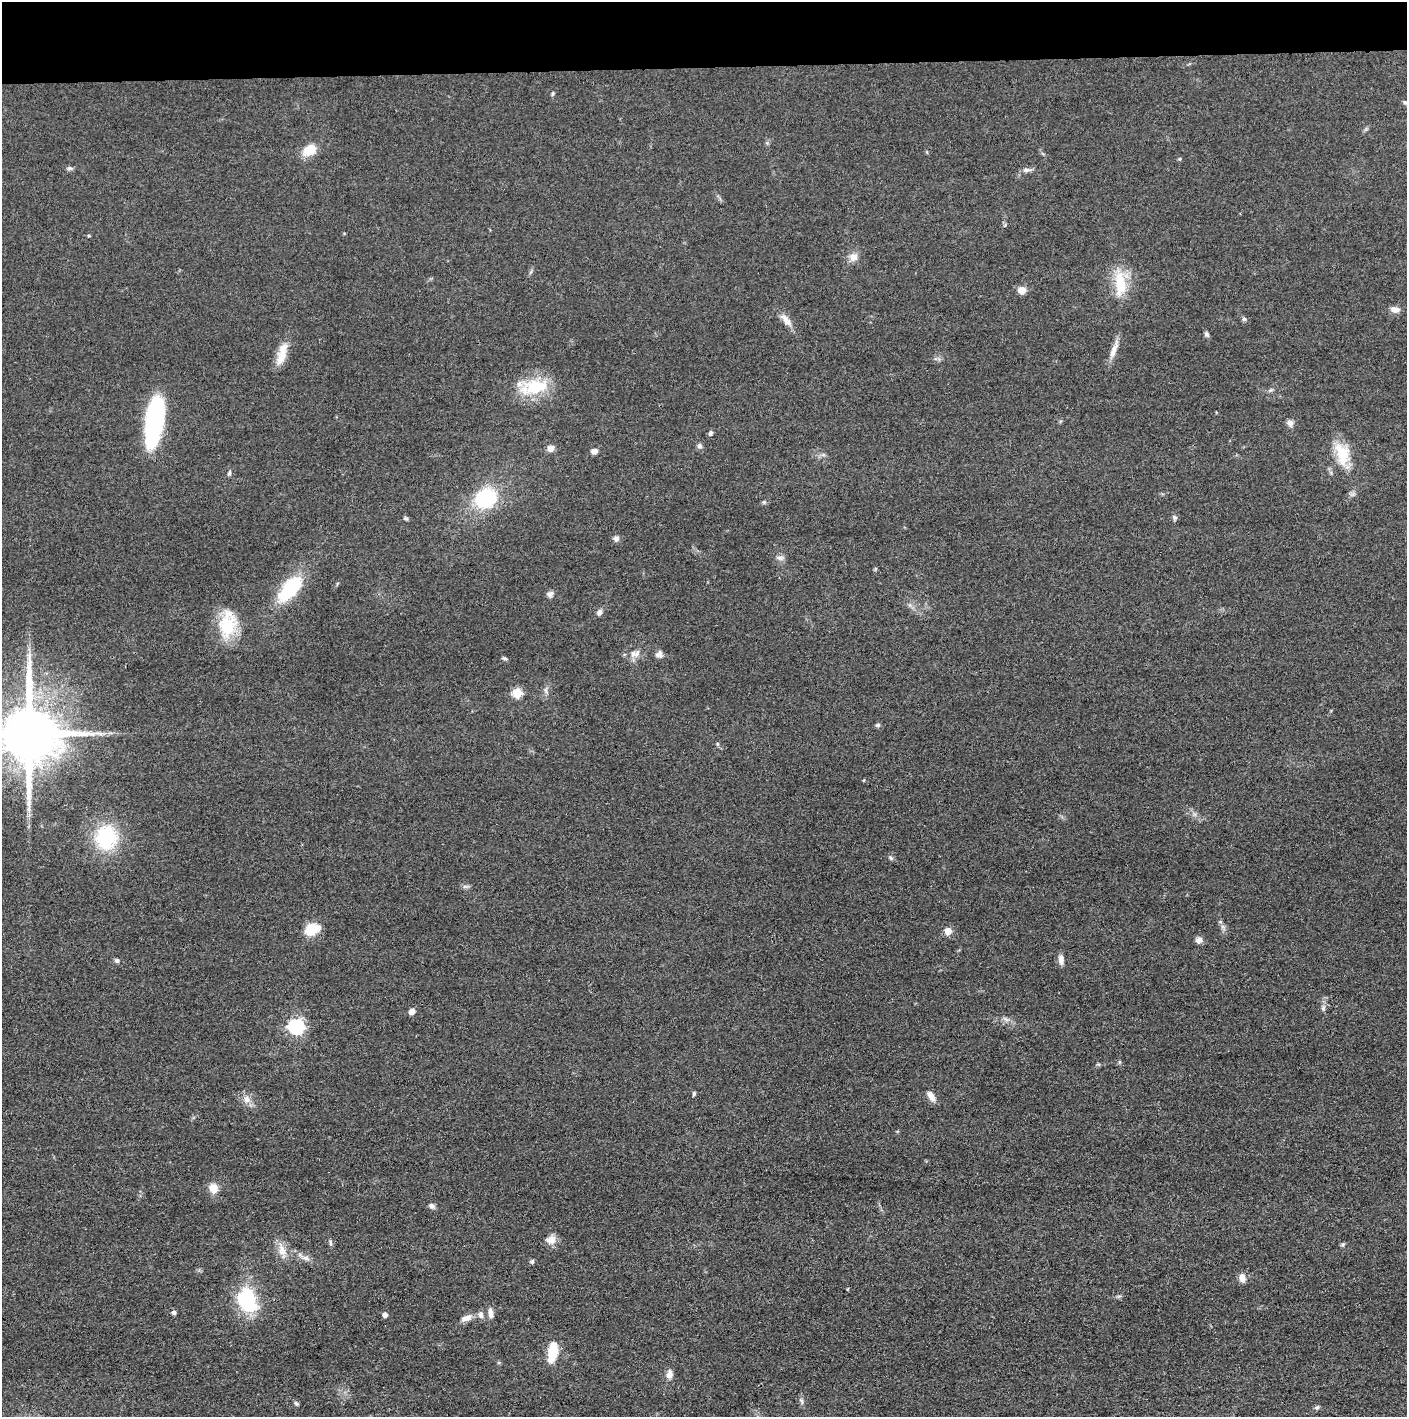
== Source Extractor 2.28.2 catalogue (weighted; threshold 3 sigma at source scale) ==
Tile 2 of 3 x 3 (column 2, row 1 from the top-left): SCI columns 1412-2816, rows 2835-4249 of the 4228 x 4255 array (HDU 1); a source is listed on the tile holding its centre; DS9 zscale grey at full resolution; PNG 1409 x 1419 px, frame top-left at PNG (2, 2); no overlay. Shown black and unused: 5% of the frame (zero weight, under 3 of 4 exposures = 1% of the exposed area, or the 3 px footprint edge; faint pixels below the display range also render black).
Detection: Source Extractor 2.28.2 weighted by HDU 2 'WHT'; one run over the whole footprint, this tile lists its part. Background 0.0512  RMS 0.0064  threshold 0.0289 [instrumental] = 3 sigma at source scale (4.5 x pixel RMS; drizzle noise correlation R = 1.50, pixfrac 1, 0.05/0.05 arcsec/px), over >= 5 px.
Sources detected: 81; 2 inside a brighter listed object's ellipse — not listed separately; the other 79 listed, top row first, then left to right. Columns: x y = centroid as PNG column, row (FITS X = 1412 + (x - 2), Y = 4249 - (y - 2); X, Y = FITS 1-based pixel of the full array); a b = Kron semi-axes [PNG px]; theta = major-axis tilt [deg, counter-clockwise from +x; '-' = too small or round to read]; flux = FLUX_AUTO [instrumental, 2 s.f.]
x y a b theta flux
553 94 6 4 70 0.9
1405 102 6 4 -23 0.96
309 150 14 10 29 13
1180 159 5 3 - 0.65
70 168 9 5 -6 1.5
1027 170 13 5 0 2.3
853 257 12 11 - 4.7
1120 284 35 14 -87 20
1022 290 5 5 - 14
1395 310 11 7 -6 4
1244 319 5 5 - 1.2
786 320 17 8 -53 5.6
1206 334 7 6 - 1.3
1114 350 26 7 69 5.8
282 356 26 12 73 9.7
534 387 41 18 11 27
1270 390 7 4 15 1.1
154 422 45 14 82 100
1290 423 9 8 - 2.5
711 433 6 5 - 1.6
699 446 7 7 - 1.6
551 448 8 8 - 3.5
594 451 7 6 - 3.3
1342 454 31 16 -74 19
229 473 7 4 70 1.1
486 498 19 17 34 46
764 502 5 5 - 0.86
405 518 7 4 -6 1.1
1174 518 7 6 - 1.3
616 539 8 7 - 2.2
780 558 10 5 -5 2.1
875 569 6 4 71 0.71
290 588 29 14 48 41
550 594 9 7 51 2.2
599 612 8 7 - 2
227 624 35 20 84 27
635 654 16 9 13 4.8
659 654 10 8 42 2.6
504 658 7 4 -18 1.1
546 690 9 4 -90 1.6
517 693 5 5 - 34
878 725 7 5 2 1.2
29 733 17 15 -85 5800
717 744 6 4 -88 0.81
106 838 32 28 89 40
891 858 6 5 - 1.2
465 886 7 4 0 1.4
312 929 17 11 21 15
948 931 5 5 - 12
1199 940 8 7 - 2.8
117 960 6 5 - 1.6
1061 960 12 6 -89 3.3
1323 1008 7 5 71 1.5
412 1011 7 6 - 3.3
1006 1019 7 4 -19 1.7
296 1027 7 6 - 170
1119 1062 6 3 71 0.73
694 1094 5 4 - 0.96
931 1096 14 7 -56 4.4
246 1099 11 8 -85 4.2
213 1188 11 10 - 6.8
432 1206 8 6 -28 1.9
551 1240 13 12 - 5.1
330 1243 8 4 -81 1.1
1343 1244 6 4 45 0.99
282 1250 19 9 -76 6.5
306 1258 11 6 -13 3
532 1261 6 5 - 1
1242 1278 11 7 -81 4.3
247 1299 11 8 -73 110
174 1312 5 4 - 1.9
490 1313 13 6 -84 3.5
385 1315 5 5 - 2.4
466 1318 17 7 22 4.5
553 1350 20 11 85 14
669 1375 11 8 84 3.5
802 1401 7 4 -71 1.2
296 1403 6 5 - 1.2
1317 1407 6 5 - 1.2
Isophote crosses this tile's border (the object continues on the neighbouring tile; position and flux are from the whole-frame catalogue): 1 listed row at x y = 29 733